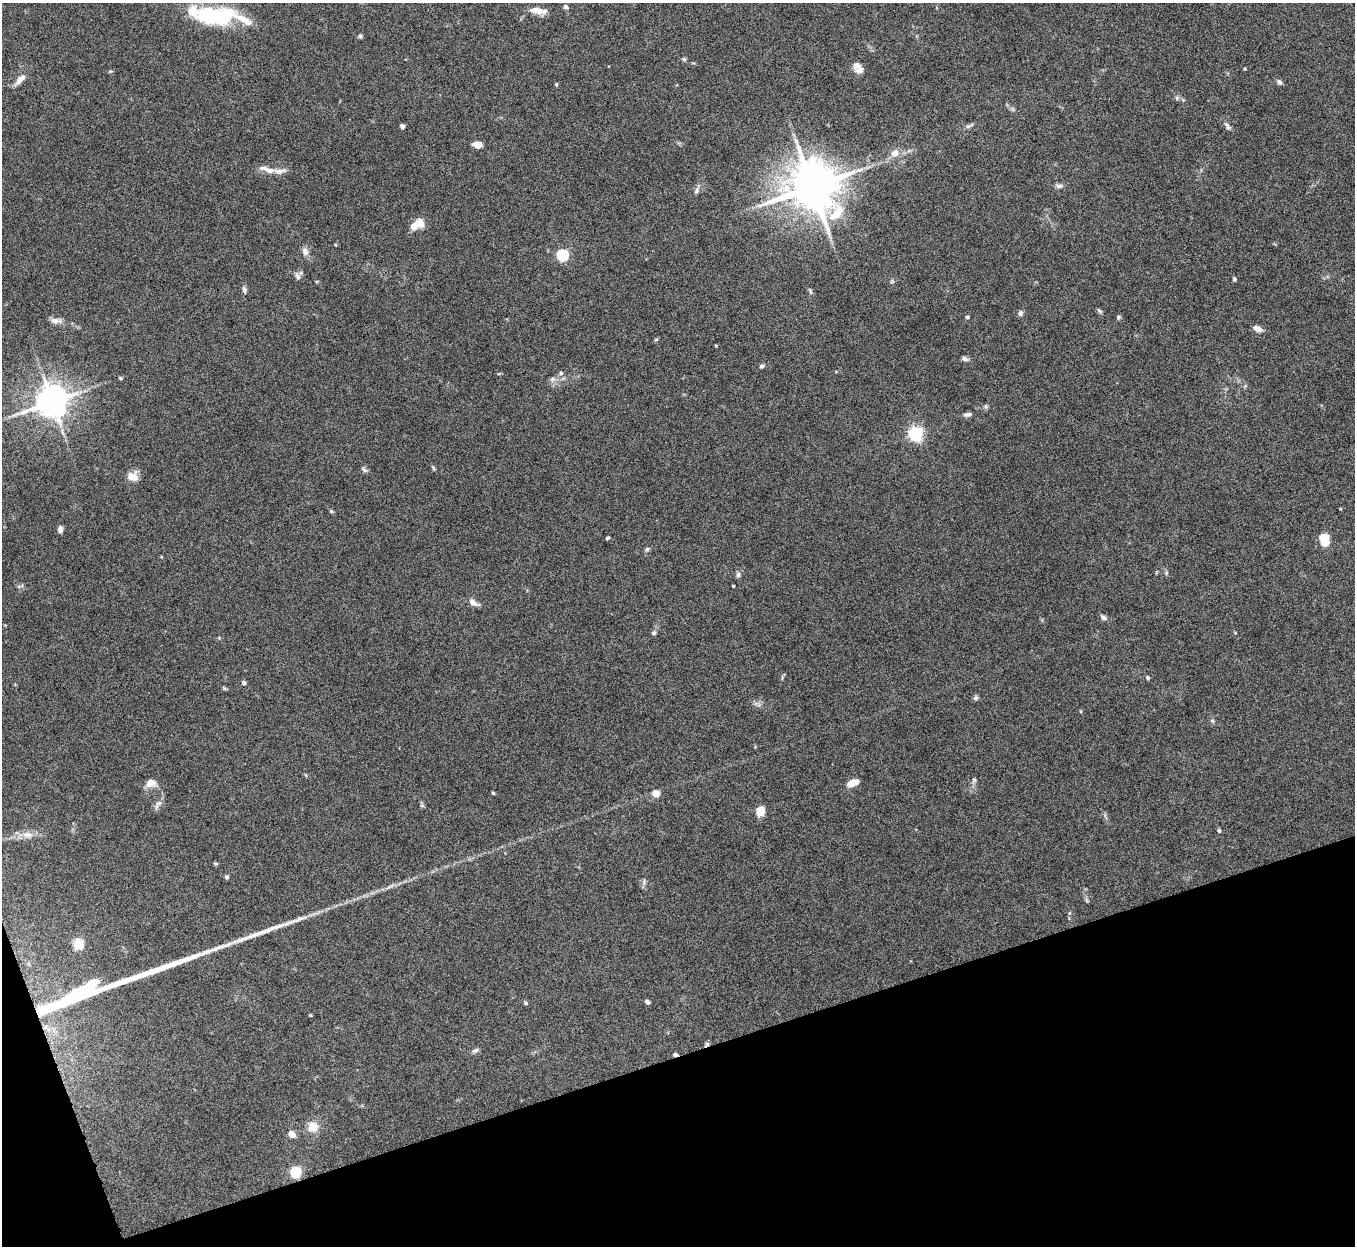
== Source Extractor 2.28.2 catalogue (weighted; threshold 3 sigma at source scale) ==
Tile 14 of 4 x 4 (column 2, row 4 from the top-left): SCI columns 1357-2709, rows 152-1395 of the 5422 x 5406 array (HDU 1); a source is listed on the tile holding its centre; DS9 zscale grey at full resolution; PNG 1357 x 1248 px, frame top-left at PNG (2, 3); no overlay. Shown black and unused: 17% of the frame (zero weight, under 8 of 15 exposures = <1% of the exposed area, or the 3 px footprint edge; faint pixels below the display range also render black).
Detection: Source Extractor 2.28.2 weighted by HDU 2 'WHT'; one run over the whole footprint, this tile lists its part. Background 0.162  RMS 0.0048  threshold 0.0197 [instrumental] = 3 sigma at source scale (4.09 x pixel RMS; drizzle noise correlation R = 1.36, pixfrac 0.8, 0.05/0.05 arcsec/px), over >= 5 px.
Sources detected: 90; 1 inside a brighter object's white glare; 1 cosmic-ray / hot-pixel residue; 3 long thin detections or spike segments (spike, bleed or trail) — not listed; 6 inside a brighter listed object's ellipse — not listed separately; the other 79 listed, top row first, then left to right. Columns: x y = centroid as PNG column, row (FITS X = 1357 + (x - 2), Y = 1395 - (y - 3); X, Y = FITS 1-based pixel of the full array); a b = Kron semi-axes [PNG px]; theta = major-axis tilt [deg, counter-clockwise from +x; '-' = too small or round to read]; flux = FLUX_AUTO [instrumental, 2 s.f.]
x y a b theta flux
565 7 6 5 - 1.3
538 11 21 7 -6 4.8
217 17 47 19 1 35
360 36 5 5 - 0.77
684 59 6 4 -2 0.64
856 65 11 10 - 2.3
1245 69 4 3 - 0.35
20 79 14 6 44 3.7
1279 82 7 6 - 1.3
556 84 5 4 - 0.48
1177 98 6 4 -72 0.67
402 126 4 4 - 1.8
969 126 13 4 27 1.1
1227 126 12 5 -52 1.4
478 145 8 5 -6 4.3
895 153 12 9 36 3.4
270 170 14 7 2 2.9
1059 186 9 6 6 1.4
812 187 14 13 - 2100
696 191 8 6 55 1.3
418 222 11 9 -34 5
305 251 10 8 -73 2.1
563 255 5 5 - 48
297 276 10 5 -63 1.2
1234 279 4 4 - 1
244 290 8 6 -84 1.2
1099 311 8 5 -28 0.79
1020 313 6 5 - 1.4
967 317 5 4 - 0.58
1118 317 5 5 - 0.8
55 321 12 8 -18 2.5
1257 329 9 6 -24 3
716 345 5 3 - 0.4
965 359 9 6 -32 1.1
761 366 6 5 - 0.83
561 373 5 5 - 0.85
120 378 4 3 - 0.59
552 379 7 6 - 1.2
52 402 9 9 - 870
967 414 10 5 9 1.3
916 434 6 6 - 97
433 468 7 3 -54 0.59
364 470 9 4 -39 0.97
133 476 13 12 - 4.1
331 511 6 3 -19 0.53
60 529 7 5 88 1.8
607 538 4 3 - 0.61
1324 539 15 10 -78 6.6
647 549 5 5 - 0.77
1166 573 6 4 73 0.59
738 575 8 6 86 1
733 586 3 2 - 0.45
473 602 11 7 -38 2.4
1103 617 9 6 -28 1.4
654 633 6 5 - 0.82
1148 678 5 5 - 0.7
244 683 5 5 - 0.88
975 698 8 5 40 0.89
1212 720 6 4 0 0.61
974 780 6 3 -19 0.57
150 783 12 9 21 3.6
853 783 13 6 19 4.3
493 793 4 4 - 0.52
656 794 5 5 - 8.5
158 804 15 6 46 1.9
760 811 6 5 - 11
1219 831 5 4 - 0.71
27 835 14 8 -4 3.6
226 877 5 5 - 0.77
79 944 16 13 77 4.9
87 986 41 8 28 16
647 1002 5 4 - 1.2
526 1003 5 4 - 0.8
310 1015 4 3 - 0.46
706 1044 8 5 51 0.91
475 1050 9 5 16 1.2
313 1127 12 11 - 6
292 1134 8 6 -34 2.9
296 1172 6 5 - 33
Overlapping masked pixels (flux is a lower limit): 1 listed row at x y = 706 1044